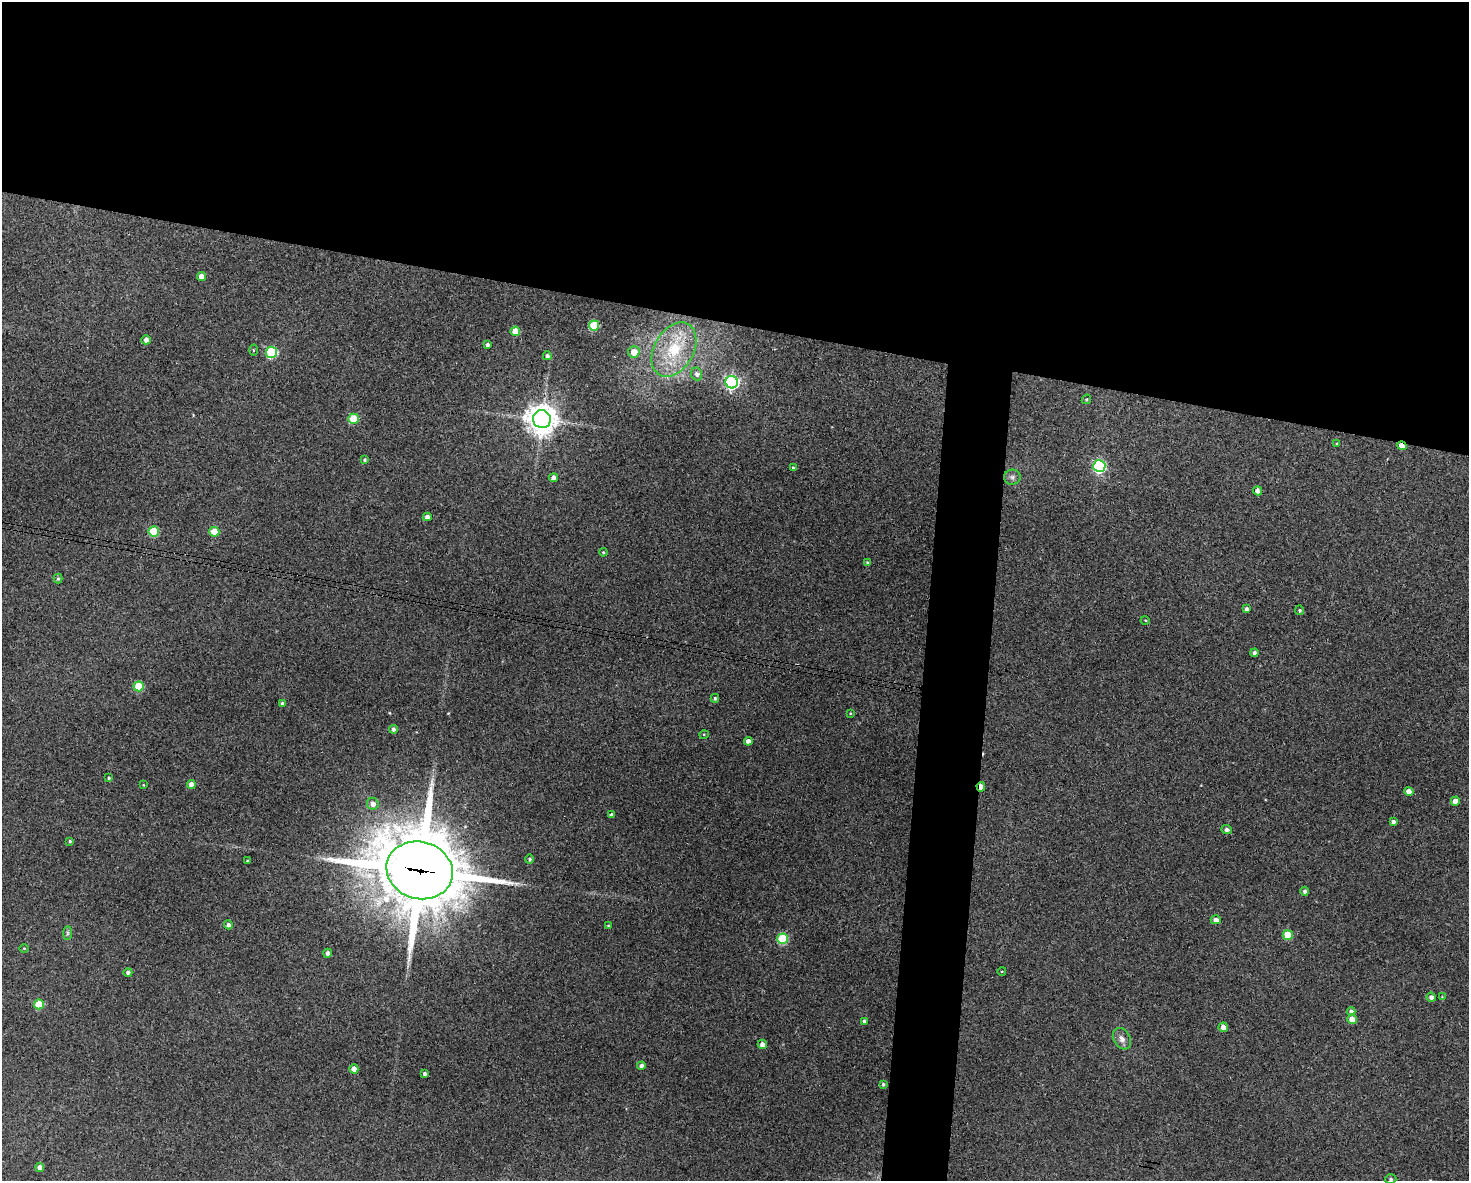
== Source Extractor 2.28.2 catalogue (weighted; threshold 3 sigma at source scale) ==
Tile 2 of 3 x 4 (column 2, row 1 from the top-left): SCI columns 1582-3048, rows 3542-4720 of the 4744 x 4723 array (HDU 1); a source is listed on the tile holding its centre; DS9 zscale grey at full resolution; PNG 1471 x 1183 px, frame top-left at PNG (2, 2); each listed source drawn as its Kron ellipse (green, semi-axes under 4 px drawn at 4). Shown black and unused: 30% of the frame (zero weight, under 3 of 4 exposures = <1% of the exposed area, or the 3 px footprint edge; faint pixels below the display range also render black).
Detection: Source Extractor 2.28.2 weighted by HDU 2 'WHT'; one run over the whole footprint, this tile lists its part. Background 0.124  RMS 0.0062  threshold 0.0281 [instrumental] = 3 sigma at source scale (4.5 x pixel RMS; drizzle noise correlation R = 1.50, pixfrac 1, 0.05/0.05 arcsec/px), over >= 5 px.
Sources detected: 80; all 80 listed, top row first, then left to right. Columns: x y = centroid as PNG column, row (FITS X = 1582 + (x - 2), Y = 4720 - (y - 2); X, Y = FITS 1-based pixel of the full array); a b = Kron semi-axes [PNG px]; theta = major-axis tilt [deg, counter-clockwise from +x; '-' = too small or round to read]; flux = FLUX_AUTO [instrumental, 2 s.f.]
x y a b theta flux
201 276 4 4 - 5.3
594 325 5 5 - 32
515 331 5 5 - 13
146 340 4 4 - 2.9
487 345 4 3 - 1.5
674 349 29 19 60 29
253 350 5 3 - 0.64
271 352 6 5 - 49
634 352 6 5 - 7.3
547 356 4 4 - 1.6
697 374 6 5 - 2
732 382 6 6 - 150
1086 399 5 4 - 0.7
353 419 5 5 - 24
542 419 9 9 - 900
1337 443 3 3 - 0.56
1402 446 5 4 - 6.3
364 460 4 4 - 0.88
1099 466 6 6 - 95
793 468 4 4 - 0.92
1012 477 8 7 - 2.2
553 478 4 4 - 3.5
1258 491 4 4 - 3
427 517 4 4 - 2.9
154 531 5 5 - 27
214 532 5 5 - 14
603 552 4 4 - 0.65
867 563 4 3 - 1.1
58 578 5 4 - 0.95
1247 609 4 3 - 1.6
1300 610 4 4 - 1.1
1145 620 4 3 - 0.5
1254 653 4 4 - 1.8
139 686 5 5 - 24
715 698 4 3 - 1
282 703 4 3 - 1.2
850 713 4 3 - 0.58
393 729 4 4 - 1.6
704 734 5 3 - 0.51
748 741 4 4 - 4.2
109 778 3 3 - 0.66
191 784 4 4 - 4
143 785 4 3 - 0.48
981 787 5 3 - 5.1
1409 791 4 4 - 4.3
1455 801 4 4 - 4.9
373 804 6 6 - 3.1
611 815 3 3 - 1.2
1393 822 4 3 - 1.7
1227 830 5 4 - 1.7
70 841 3 3 - 0.69
530 859 4 4 - 1
247 861 3 3 - 0.57
420 870 33 28 -16 6400
1305 891 4 4 - 1.5
1216 920 5 4 - 3.3
228 925 4 4 - 1.9
608 926 4 3 - 0.72
68 933 7 4 89 1.2
1288 935 5 5 - 15
782 939 5 5 - 42
24 948 4 3 - 0.47
328 953 4 4 - 2.2
1002 971 4 3 - 0.5
128 972 4 4 - 1.8
1431 997 4 4 - 2.2
1442 997 4 4 - 0.54
39 1004 5 5 - 18
1351 1011 4 4 - 2.1
1352 1019 5 4 - 6.2
864 1021 4 4 - 1.7
1223 1027 5 4 - 3.9
1122 1039 11 8 -60 3.6
762 1044 4 4 - 3
641 1066 4 4 - 2.2
354 1069 4 4 - 4.7
425 1073 3 3 - 1.4
883 1084 4 4 - 0.89
40 1167 4 4 - 4.4
1391 1179 6 4 -2 1.2
Overlapping masked pixels (flux is a lower limit): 3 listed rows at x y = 1402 446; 981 787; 420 870